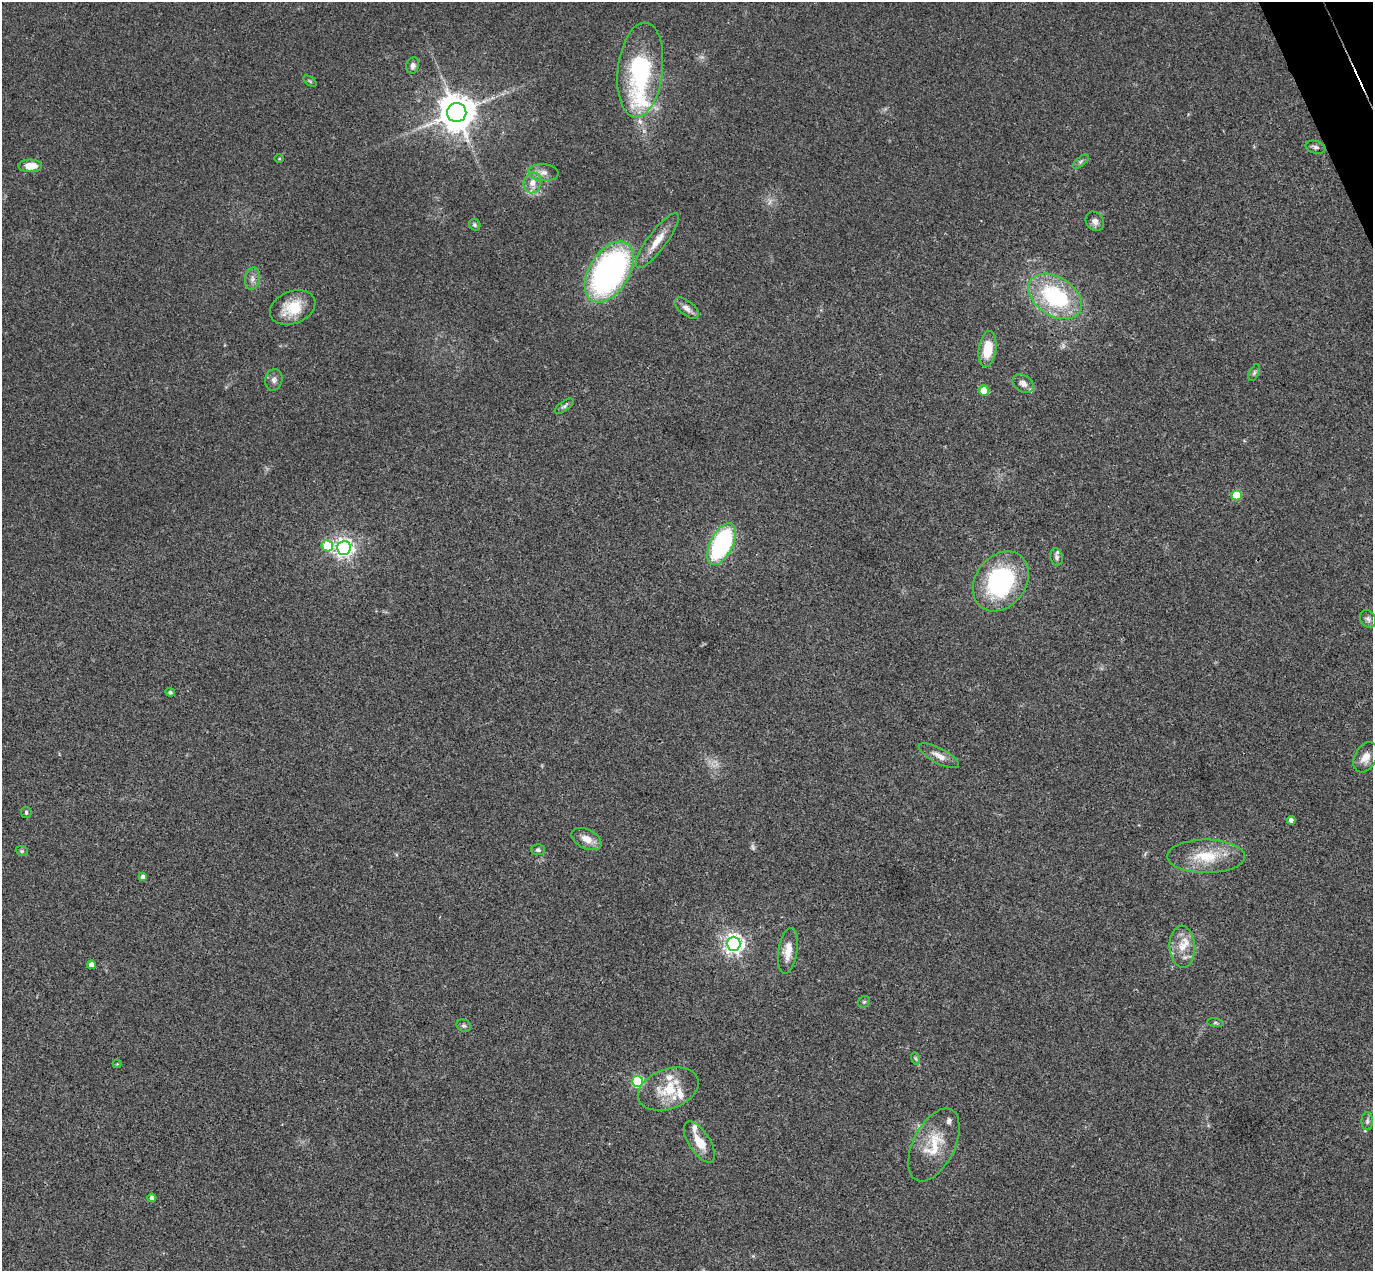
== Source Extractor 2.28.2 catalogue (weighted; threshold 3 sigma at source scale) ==
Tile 10 of 4 x 4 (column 2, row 3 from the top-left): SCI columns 1429-2799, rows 1573-2841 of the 5597 x 5556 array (HDU 1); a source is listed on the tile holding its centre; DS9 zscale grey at full resolution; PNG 1375 x 1273 px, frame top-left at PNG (2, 2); each listed source drawn as its Kron ellipse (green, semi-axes under 4 px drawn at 4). Shown black and unused: <1% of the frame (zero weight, under 3 of 4 exposures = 6% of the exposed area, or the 3 px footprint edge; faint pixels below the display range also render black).
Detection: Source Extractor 2.28.2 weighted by HDU 2 'WHT'; one run over the whole footprint, this tile lists its part. Background 0.0535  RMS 0.0051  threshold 0.023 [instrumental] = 3 sigma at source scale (4.5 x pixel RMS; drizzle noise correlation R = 1.50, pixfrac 1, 0.05/0.05 arcsec/px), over >= 5 px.
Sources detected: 67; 3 too faint to see at this stretch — neither listed nor drawn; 8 inside a brighter listed object's ellipse — not listed separately; the other 56 listed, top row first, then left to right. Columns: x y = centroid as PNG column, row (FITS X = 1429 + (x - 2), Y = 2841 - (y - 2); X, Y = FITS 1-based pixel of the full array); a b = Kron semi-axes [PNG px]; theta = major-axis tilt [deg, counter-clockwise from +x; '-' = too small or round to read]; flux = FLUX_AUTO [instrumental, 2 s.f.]
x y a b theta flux
413 65 8 6 72 2
640 70 48 22 83 63
310 81 7 4 -37 0.73
457 113 9 9 - 1400
1316 147 10 6 -15 1.6
279 159 4 3 - 0.46
1081 162 9 4 39 1.2
30 166 12 6 1 7.4
543 173 15 8 -4 3.5
532 183 10 8 76 4.2
1095 221 10 8 -50 2.4
475 225 6 5 - 0.84
657 241 33 9 53 8.3
609 272 33 20 58 150
252 279 11 7 79 2.6
1055 296 29 19 -33 51
293 308 23 16 21 15
687 308 14 7 -38 2.9
987 349 18 8 83 12
1254 373 9 5 64 1
274 380 11 8 76 2.3
1023 384 11 8 -35 3
984 390 5 5 - 13
564 406 11 5 35 1.3
1236 495 5 5 - 21
722 544 23 11 63 80
327 546 6 5 - 21
344 548 7 7 - 240
1057 557 9 6 -79 1.6
1001 581 32 25 53 66
1368 619 9 7 -62 1.7
170 692 5 4 - 0.92
939 756 22 7 -28 4.4
1365 757 16 11 61 5.2
26 812 5 5 - 1.1
1291 820 4 4 - 2.3
586 839 16 9 -26 5.6
538 850 6 5 - 1.3
22 851 6 5 - 0.73
1206 856 39 17 0 18
143 877 4 4 - 2.4
734 944 7 7 - 270
1182 947 21 12 -87 8.1
788 951 23 9 81 7.1
91 965 4 4 - 2.8
864 1002 6 5 - 0.8
1215 1023 8 4 -8 0.85
464 1026 7 6 - 1.1
915 1058 6 4 -71 0.79
117 1064 4 4 - 0.42
638 1081 5 5 - 45
668 1089 31 20 19 18
1367 1121 9 5 90 1.4
699 1142 23 10 -57 8.6
934 1145 39 21 63 17
152 1198 4 4 - 2.3